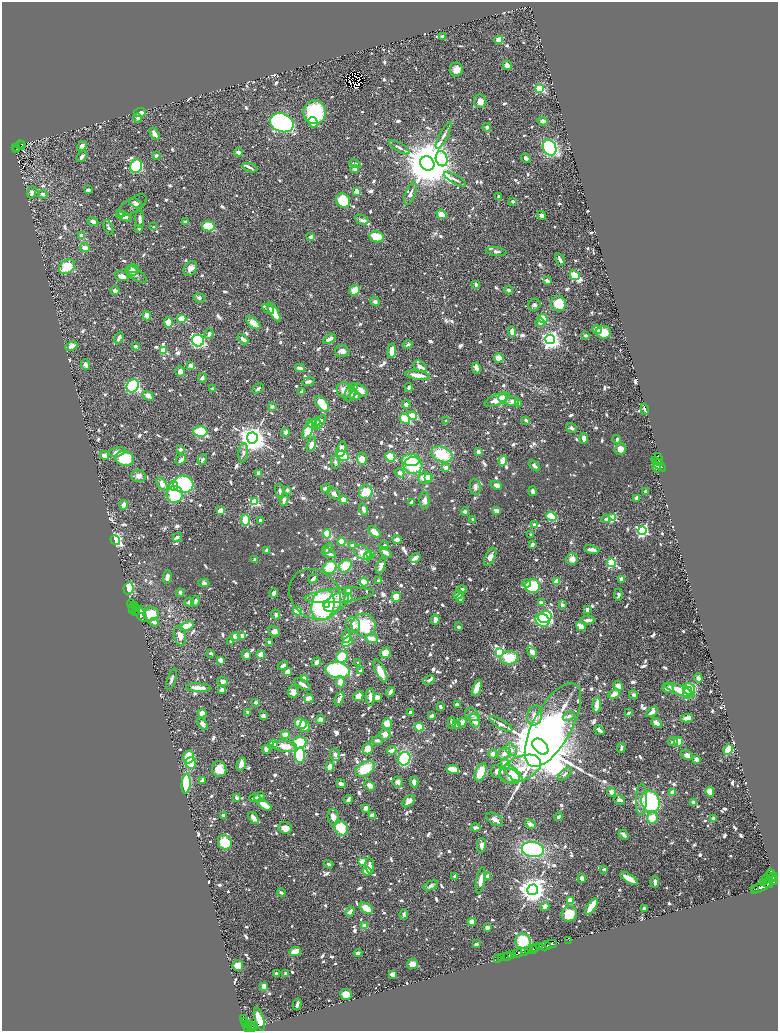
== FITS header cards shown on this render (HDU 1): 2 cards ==
NAXIS1  =                 1552
NAXIS2  =                 2058

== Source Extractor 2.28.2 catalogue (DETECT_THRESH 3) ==
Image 1552 x 2058 px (HDU 1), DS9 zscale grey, zoomed out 1/2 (1 PNG px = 2 x 2 image px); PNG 780 x 1033 px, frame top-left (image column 1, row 2058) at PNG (2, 2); each listed source drawn as its Kron ellipse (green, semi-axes under 4 px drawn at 4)
Background 0.458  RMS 0.012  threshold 0.0357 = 3 sigma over >= 5 px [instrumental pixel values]
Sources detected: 1457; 42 cannot appear on this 1/2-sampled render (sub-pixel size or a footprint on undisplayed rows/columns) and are neither listed nor drawn; of the other 1415, the 500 brightest by FLUX_AUTO listed and drawn (915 fainter detections omitted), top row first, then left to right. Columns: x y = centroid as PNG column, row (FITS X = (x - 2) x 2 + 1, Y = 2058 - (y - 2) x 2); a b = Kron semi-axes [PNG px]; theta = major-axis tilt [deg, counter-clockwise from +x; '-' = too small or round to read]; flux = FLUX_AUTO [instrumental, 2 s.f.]
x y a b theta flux
443 36 4 3 - 11
498 40 4 4 - 23
507 65 5 4 - 18
456 69 7 6 - 23
539 88 4 3 - 190
480 101 7 6 - 23
140 112 6 4 2 28
315 112 12 11 - 230
138 118 4 3 - 8.6
543 121 5 4 - 11
313 122 5 4 - 42
282 123 12 9 -21 740
487 127 4 3 - 7.9
154 134 7 4 -58 20
444 135 14 3 62 11
20 145 4 2 - 65
21 146 3 1 - 33
82 146 5 3 - 16
15 147 3 2 - 60
399 147 12 3 -31 7
550 148 8 6 -63 510
16 149 3 1 - 12
238 152 4 3 - 16
156 156 4 3 - 7.2
82 157 6 3 53 7.7
526 158 5 3 - 9.1
442 159 8 5 -72 160
427 163 7 6 - 18000
355 164 6 3 -24 11
136 166 7 5 63 170
250 168 8 3 -20 8
355 168 3 3 - 14
455 179 12 3 -29 7.8
88 190 3 2 - 7
356 191 4 3 - 20
32 192 6 4 68 13
43 194 5 4 - 9.1
410 194 12 5 70 11
498 197 4 3 - 6.9
343 201 7 6 - 78
513 201 3 3 - 6.5
135 203 6 3 -25 8.3
132 205 17 7 33 10
121 214 4 3 - 7.7
441 214 5 4 - 31
542 215 5 3 - 12
124 216 8 4 -21 23
140 219 9 4 -86 12
362 220 7 4 -25 7.8
93 222 6 4 -24 8.1
186 222 4 3 - 12
208 226 6 5 - 70
154 227 3 3 - 8.5
108 228 8 4 -65 7.3
139 228 3 3 - 6.7
81 235 4 3 - 11
311 237 3 3 - 12
377 237 7 5 -11 59
85 247 5 3 - 25
496 251 10 4 -8 7.8
560 259 6 3 -62 12
67 267 9 6 39 78
190 268 8 6 57 15
132 269 6 4 1 7.8
132 271 6 5 - 11
136 274 12 5 -35 9.6
575 275 5 3 - 200
122 276 7 4 -16 19
547 281 4 3 - 11
476 284 4 3 - 8.7
355 290 5 5 - 45
509 290 4 3 - 7.5
115 291 4 3 - 12
199 298 5 4 - 7
375 302 5 4 - 9.2
558 304 7 7 - 62
534 305 6 5 - 8.2
268 309 6 3 -32 8.7
274 312 11 4 -60 50
147 316 4 4 - 19
543 318 4 4 - 60
182 319 4 4 - 55
168 323 5 3 - 40
253 323 8 5 -39 26
540 323 5 4 - 9
597 330 5 4 - 12
512 332 5 3 - 23
604 332 7 6 - 43
209 334 5 3 - 9.4
586 335 4 3 - 6.8
119 338 6 3 59 15
243 339 6 3 -44 15
329 339 7 3 32 23
550 339 5 4 - 1100
198 341 6 6 - 430
408 345 5 3 - 7
71 346 6 4 24 17
135 346 3 2 - 8
164 351 4 3 - 34
342 351 7 6 - 13
392 351 7 4 84 20
499 358 5 4 - 33
86 365 5 3 - 15
190 365 3 3 - 15
420 366 7 5 -32 11
300 368 5 3 - 15
476 368 5 3 - 14
180 371 5 4 - 15
417 375 12 3 -8 38
202 378 4 3 - 7.2
308 381 6 3 10 9.5
133 386 7 5 55 330
355 387 4 3 - 31
409 387 4 3 - 8.3
212 389 2 2 - 12
258 389 6 3 39 7.1
344 390 8 7 - 21
361 390 8 5 -40 22
302 392 3 3 - 9.4
350 394 8 5 68 15
148 396 6 4 -35 19
355 396 5 4 - 6.7
503 398 4 4 - 27
497 400 13 5 21 28
512 401 7 5 -1 15
518 403 3 2 - 18
322 404 9 5 -52 77
406 404 4 4 - 12
272 406 3 3 - 10
645 409 5 2 - 8
413 415 4 3 - 59
405 419 6 4 -49 69
526 420 3 2 - 11
446 421 3 3 - 7.4
316 422 4 3 - 9.7
312 423 5 3 - 52
319 423 9 3 48 15
571 428 6 4 -32 6.5
308 430 9 4 61 61
200 431 7 5 -5 150
286 432 4 4 - 11
252 438 5 5 - 3200
584 438 5 3 - 14
617 439 4 3 - 6.9
311 444 7 4 73 18
180 449 3 3 - 9.2
341 449 8 4 73 20
620 449 6 5 - 26
478 451 3 3 - 9.1
117 452 9 4 12 22
243 453 9 4 83 9.9
442 454 11 7 -21 110
104 455 5 3 - 22
343 456 6 5 - 100
390 457 5 4 - 64
125 458 9 7 -11 110
362 459 6 5 - 26
658 459 5 3 - 320
181 460 6 3 38 14
202 460 6 4 57 6.7
411 460 9 6 0 83
503 461 5 3 - 38
335 462 6 4 -77 7
660 462 2 2 - 290
659 464 9 3 -46 1700
413 465 9 8 - 94
534 466 6 4 -42 8.3
446 467 3 2 - 23
657 467 5 2 - 550
259 473 4 3 - 18
400 473 5 4 - 12
138 476 7 6 - 15
429 477 4 3 - 16
425 478 7 6 - 32
162 484 7 4 -53 22
183 484 10 8 -8 270
496 485 5 3 - 14
173 486 4 4 - 36
475 487 8 5 -82 9.1
326 488 5 4 - 17
287 490 3 3 - 8.7
280 491 7 3 -79 9.4
533 491 5 3 - 8.3
366 492 7 6 - 55
646 492 3 2 - 15
175 494 8 8 - 110
334 494 7 5 -44 12
637 498 4 3 - 18
284 500 6 3 78 16
343 500 4 3 - 26
425 500 8 5 89 15
254 502 4 3 - 140
411 502 4 2 - 8.6
123 505 5 3 - 16
363 510 6 3 -75 11
220 511 3 3 - 24
497 511 4 3 - 14
465 512 4 3 - 8.5
551 516 5 4 - 130
613 518 3 3 - 140
473 519 3 2 - 10
606 519 4 3 - 11
245 520 5 4 - 66
260 520 4 2 - 6.5
534 525 4 4 - 7.3
642 530 4 4 - 440
374 532 7 4 -40 24
327 534 4 4 - 56
531 535 2 2 - 7.1
177 537 5 3 - 6.6
115 540 5 4 - 260
397 540 4 4 - 12
342 542 4 4 - 42
532 544 3 3 - 11
352 545 3 3 - 17
384 545 4 4 - 8.2
328 548 6 4 38 6.9
267 550 3 3 - 23
592 550 8 3 -9 14
362 552 9 6 -36 31
385 552 7 3 -38 18
329 553 7 3 -23 18
370 555 3 3 - 30
368 556 4 3 - 48
490 557 10 5 63 16
415 558 6 3 34 21
572 559 6 5 - 20
255 560 4 3 - 7.9
611 563 4 3 - 240
345 566 7 5 46 51
381 566 8 4 72 13
330 567 7 6 - 81
167 577 7 4 81 13
313 579 5 3 - 8.3
621 579 4 3 - 13
379 581 4 3 - 9.6
556 581 3 3 - 22
364 582 4 3 - 44
204 583 5 4 - 8.6
526 584 4 4 - 11
533 586 7 7 - 160
128 588 6 5 - 76
462 589 4 3 - 8.8
349 591 3 3 - 21
180 592 4 4 - 9.2
274 593 5 3 - 9.3
315 594 28 23 -41 65
339 595 35 7 5 34
458 595 5 3 - 32
618 595 6 4 -88 6.5
396 597 5 4 - 37
460 598 4 3 - 10
348 599 4 3 - 35
196 601 5 3 - 7
189 602 4 3 - 11
336 602 14 8 31 91
542 603 3 2 - 33
131 604 4 3 - 26
323 605 16 11 76 280
326 605 3 3 - 49
562 605 3 3 - 13
134 606 2 1 - 31
133 607 2 1 - 58
137 608 3 1 - 51
133 610 3 3 - 160
142 610 3 2 - 19
587 610 3 2 - 9
298 611 4 3 - 66
135 612 4 2 - 280
141 614 9 4 -59 19
151 614 7 7 - 79
276 615 5 4 - 7.9
545 617 7 5 29 390
435 620 5 3 - 15
543 620 7 6 - 340
588 620 7 3 -2 16
154 622 5 3 - 14
353 625 8 7 - 20
364 625 12 11 - 100
187 626 7 3 20 64
581 626 5 3 - 21
458 627 3 3 - 8.5
274 631 6 5 - 16
180 636 10 6 -75 21
242 636 4 4 - 9.8
235 637 4 3 - 38
346 637 6 4 82 14
372 638 6 5 - 18
231 641 4 3 - 8.4
270 642 3 3 - 14
347 642 6 4 40 32
500 652 4 3 - 190
532 652 6 4 -59 25
210 653 3 2 - 6.7
385 653 5 5 - 42
246 655 5 4 - 12
261 655 4 4 - 26
342 657 6 5 - 79
509 658 9 6 8 76
220 660 4 3 - 15
317 662 5 3 - 16
358 663 3 2 - 7.9
283 666 5 3 - 15
338 670 12 8 -8 240
361 671 4 3 - 9
380 671 12 5 -63 41
288 672 4 3 - 16
304 678 3 3 - 11
698 678 5 3 - 11
171 679 11 3 71 7.7
429 680 6 3 22 7.2
223 681 5 4 - 14
340 682 6 4 -80 24
303 684 9 3 -32 14
618 686 5 3 - 20
198 688 12 3 -3 37
477 688 8 4 69 49
668 688 6 4 4 28
689 689 6 5 - 76
222 690 3 3 - 14
679 690 16 4 -21 78
293 692 6 5 - 14
390 692 5 2 - 17
687 693 6 4 72 75
614 694 6 4 27 23
634 695 5 4 - 7.1
358 696 5 4 - 25
370 697 8 3 89 17
377 697 4 3 - 17
309 698 5 3 - 36
339 699 7 3 63 12
256 702 3 2 - 13
457 705 3 3 - 11
597 705 7 3 85 33
440 706 3 3 - 8.8
248 712 4 3 - 9.2
410 712 3 3 - 9.2
652 712 6 3 34 12
202 713 4 4 - 16
628 713 4 2 - 7.4
472 715 7 6 - 12
263 716 3 3 - 14
431 716 4 2 - 12
535 716 10 7 80 20
569 716 6 4 23 7.2
687 718 6 3 11 29
321 719 5 4 - 9.8
475 721 7 5 -71 29
462 722 5 4 - 18
301 723 6 5 - 49
452 723 6 3 -86 9.2
656 723 5 3 - 13
202 724 6 4 -54 12
387 724 5 5 - 24
501 724 13 3 -31 9.2
457 725 3 3 - 25
553 725 47 19 61 780
305 726 6 5 - 18
419 727 4 4 - 51
599 730 5 3 - 13
385 734 5 5 - 20
285 735 4 3 - 35
377 741 6 3 -5 8.7
673 742 5 4 - 8.1
678 742 5 4 - 36
273 743 4 4 - 42
299 743 7 6 - 87
285 746 12 6 -8 37
540 747 9 6 -45 48000
621 748 5 3 - 7.1
368 749 5 5 - 37
266 750 4 3 - 13
391 750 5 3 - 27
511 750 7 5 -55 10
728 750 5 3 - 130
493 754 5 4 - 9.9
504 754 7 5 28 14
300 755 8 5 85 170
335 755 6 5 - 7.8
687 755 6 4 -27 14
188 757 6 5 - 83
404 759 7 6 - 250
696 759 4 3 - 13
191 763 5 5 - 70
241 764 7 4 71 21
505 764 5 4 - 37
330 767 5 4 - 24
219 769 8 7 - 34
365 769 10 6 29 73
453 769 6 3 -9 44
520 769 22 12 23 73
496 771 6 5 - 6.8
481 772 9 5 67 81
513 773 11 5 -43 16
565 774 8 3 42 7.5
510 776 10 7 -24 41
202 781 4 3 - 7.5
398 782 5 5 - 9.6
414 782 5 3 - 20
186 784 10 4 85 150
341 784 5 3 - 11
370 785 6 4 -33 18
611 792 4 4 - 14
672 792 4 3 - 26
710 792 5 4 - 35
260 797 6 4 39 13
236 798 3 3 - 12
255 798 5 3 - 10
348 799 5 2 - 8.1
641 799 15 5 88 24
620 800 6 4 -17 11
409 801 7 4 43 24
650 801 11 9 -65 240
693 803 3 3 - 22
264 805 8 3 -35 48
365 808 4 3 - 16
223 815 3 2 - 16
372 815 4 3 - 27
333 817 8 5 -79 22
558 817 4 2 - 9.3
254 818 7 4 -52 15
652 818 6 5 - 48
713 818 3 3 - 10
495 819 9 5 -34 15
530 824 6 4 -21 15
285 828 7 5 -10 28
341 828 8 6 -52 91
476 828 5 3 - 14
624 835 6 3 -46 12
225 842 7 6 - 64
481 845 7 4 86 13
533 849 11 7 -9 350
362 861 4 3 - 21
329 864 5 2 - 7.2
370 866 8 4 -84 12
604 869 4 3 - 6.8
367 871 4 3 - 59
771 875 6 3 -70 350
455 876 3 3 - 11
488 876 3 3 - 26
769 877 3 2 - 100
773 877 5 2 - 310
582 878 4 3 - 10
629 878 10 3 -32 38
481 880 13 4 79 27
765 880 4 2 - 30
774 881 4 3 - 650
655 882 5 3 - 13
764 883 2 1 - 190
768 883 6 3 -39 810
431 886 7 3 24 10
762 887 11 3 27 1600
754 889 2 1 - 47
533 890 5 5 - 3100
281 893 4 3 - 6.6
570 901 4 3 - 60
545 906 5 4 - 13
591 907 9 3 57 79
366 908 7 4 -32 42
644 909 3 3 - 15
350 911 5 3 - 14
404 914 5 3 - 6.5
569 914 8 7 - 58
472 922 4 4 - 17
365 926 4 3 - 35
487 928 4 3 - 7.5
569 940 2 1 - 10
523 941 8 7 - 91
476 944 4 3 - 8.1
551 944 6 2 14 750
540 946 3 2 - 110
545 946 6 2 15 730
536 948 3 2 - 130
533 949 3 2 - 180
295 951 6 3 22 42
524 951 4 3 - 550
528 951 3 2 - 240
358 953 4 3 - 9
518 953 5 2 - 850
512 955 3 1 - 100
507 956 4 2 - 470
502 958 3 2 - 170
498 959 2 1 - 68
412 964 6 5 - 16
238 965 5 5 - 27
286 973 3 3 - 10
276 974 3 3 - 6.8
393 974 3 3 - 19
264 986 3 3 - 20
346 994 6 5 - 29
297 1004 6 2 74 11
243 1019 2 2 - 27
259 1019 12 4 -74 67
244 1022 4 3 - 37
249 1024 3 2 - 97
245 1025 3 1 - 74
251 1025 2 1 - 27
255 1026 3 2 - 140
248 1027 3 2 - 170
252 1027 2 2 - 77
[915 fainter detections neither listed nor drawn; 42 sub-pixel or undisplayed-footprint detections neither listed nor drawn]